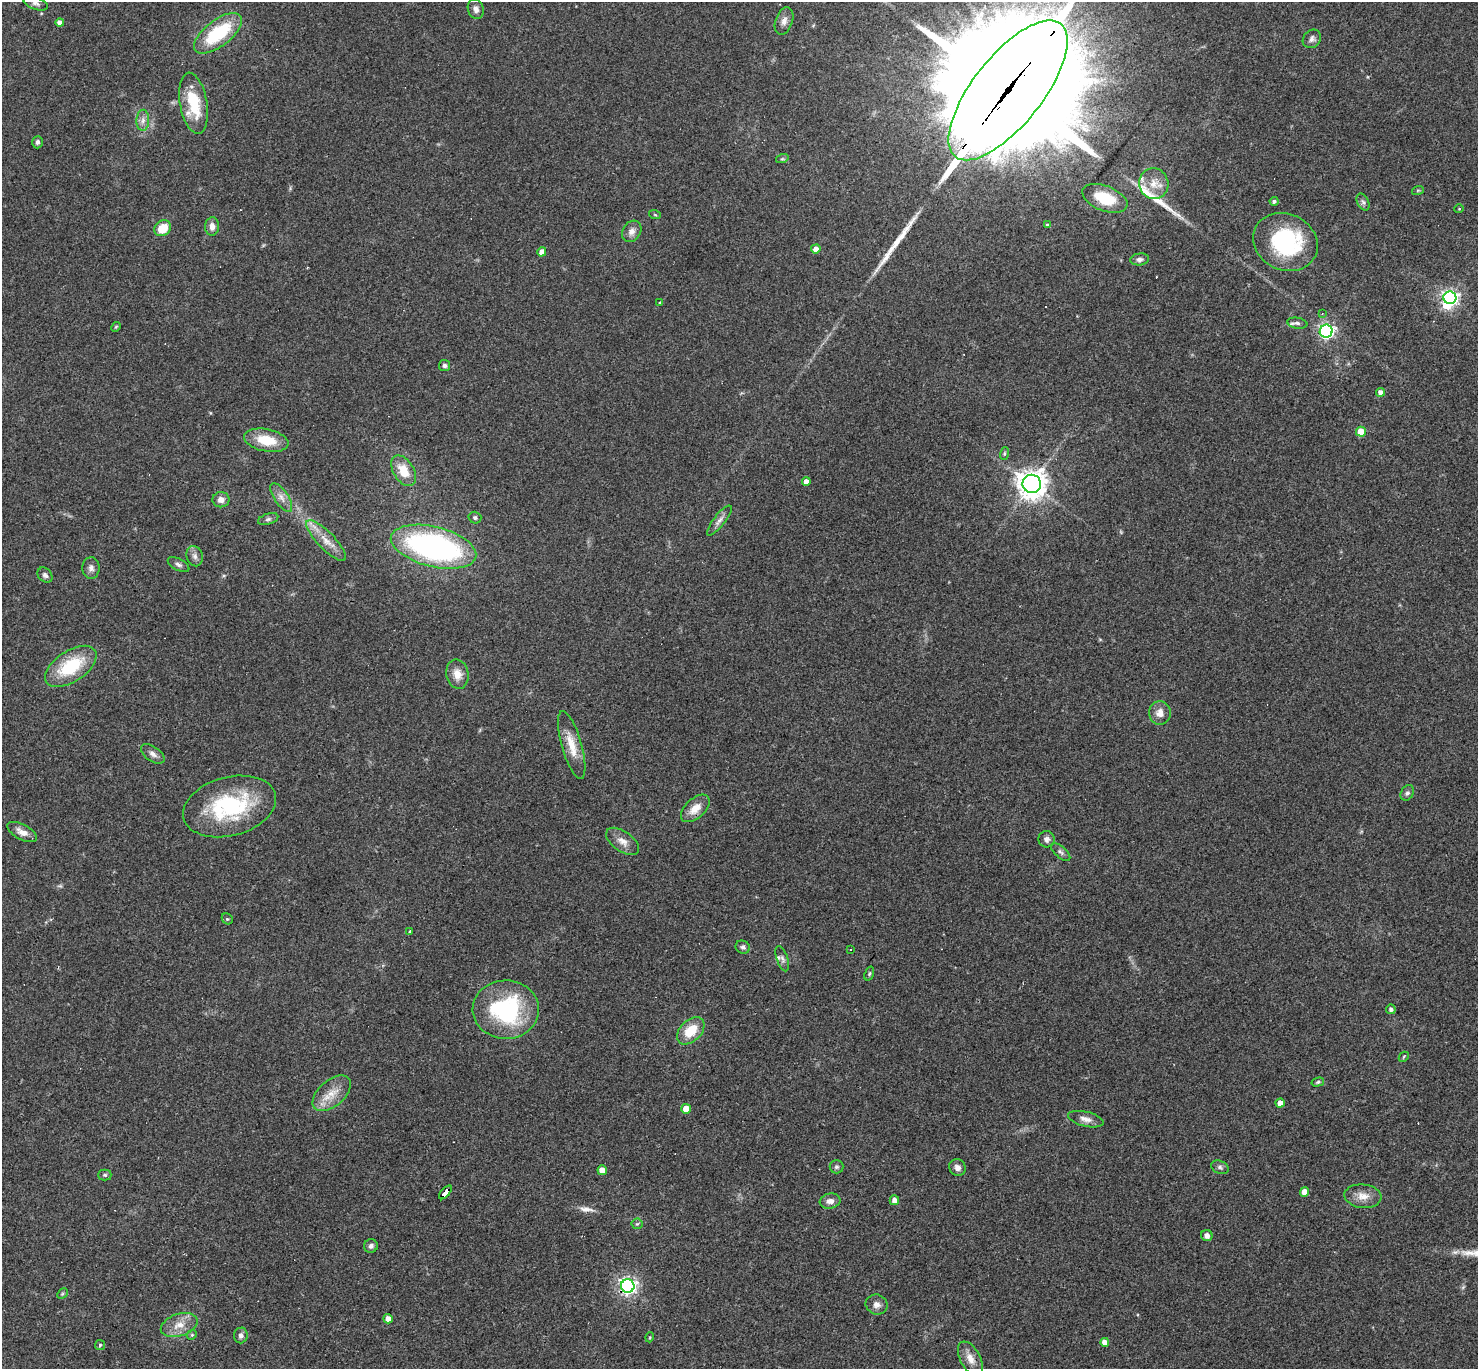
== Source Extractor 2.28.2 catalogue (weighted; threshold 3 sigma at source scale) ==
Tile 7 of 4 x 4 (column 3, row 2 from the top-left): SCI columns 2951-4426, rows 3025-4391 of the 5901 x 5907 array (HDU 1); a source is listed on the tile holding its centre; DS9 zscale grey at full resolution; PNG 1480 x 1371 px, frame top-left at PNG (2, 2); each listed source drawn as its Kron ellipse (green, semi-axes under 4 px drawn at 4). Shown black and unused: <1% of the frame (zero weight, under 3 of 4 exposures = <1% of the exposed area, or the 3 px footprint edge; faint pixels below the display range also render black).
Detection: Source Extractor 2.28.2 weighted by HDU 2 'WHT'; one run over the whole footprint, this tile lists its part. Background 0.0572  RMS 0.0052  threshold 0.0232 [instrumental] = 3 sigma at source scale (4.5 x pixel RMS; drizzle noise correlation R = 1.50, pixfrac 1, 0.05/0.05 arcsec/px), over >= 5 px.
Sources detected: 112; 1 inside a brighter object's white glare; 3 cosmic-ray / hot-pixel residue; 3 long thin detections or spike segments (spike, bleed or trail) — neither listed nor drawn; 3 inside a brighter listed object's ellipse — not listed separately; the other 102 listed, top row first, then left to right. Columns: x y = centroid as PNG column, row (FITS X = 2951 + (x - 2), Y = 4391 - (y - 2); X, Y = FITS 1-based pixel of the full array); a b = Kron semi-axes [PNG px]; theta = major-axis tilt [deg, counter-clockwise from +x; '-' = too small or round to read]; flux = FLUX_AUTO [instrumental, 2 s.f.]
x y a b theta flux
36 3 12 6 -19 1.9
476 9 10 7 -73 2.6
784 21 14 8 70 3.3
60 23 4 4 - 3.4
218 33 28 13 37 33
1312 39 10 8 47 2.2
1008 90 85 34 51 33000
194 103 31 13 -80 23
143 120 10 6 87 2.6
37 142 6 5 - 1.3
782 159 6 4 18 0.76
1154 183 15 14 - 7.5
1418 190 6 4 19 0.63
1105 198 24 12 -21 20
1274 201 4 4 - 1.2
1363 202 9 5 -62 1.5
1459 209 5 3 - 0.42
655 215 6 3 -19 0.61
1047 225 4 3 - 0.85
212 226 9 7 89 3.4
163 228 9 7 40 10
632 231 11 9 58 3.1
1285 242 33 28 -25 49
816 249 4 4 - 3.6
542 252 5 4 - 4.3
1140 259 9 6 7 1.8
1450 298 6 6 - 180
660 303 3 3 - 2.5
1322 314 3 2 - 0.5
1297 323 10 5 -10 1.7
116 327 5 4 - 0.64
1326 331 6 6 - 150
445 366 5 5 - 1.1
1380 392 4 4 - 2.6
1361 432 5 5 - 12
266 440 22 11 -11 15
1004 453 6 4 71 0.75
404 471 17 10 -58 10
806 482 4 4 - 4.6
1032 484 9 9 - 650
281 497 17 7 -56 3.8
221 500 8 7 - 3
475 518 6 6 - 1.1
268 519 10 5 18 1.6
719 520 18 5 51 2.8
326 541 27 8 -46 7.5
433 547 44 20 -14 140
195 556 10 8 -74 2.3
178 565 12 5 -28 1.6
91 568 11 8 -87 2.4
45 575 8 6 -47 1.6
71 666 29 15 33 28
457 674 15 11 -78 5.5
1160 713 12 11 - 4.5
572 745 35 10 -74 9.8
153 754 13 7 -35 2.6
1407 793 8 6 60 1.4
229 806 47 29 15 54
695 808 17 10 43 6.4
22 832 16 7 -28 3.8
1046 839 8 8 - 2
623 841 19 10 -35 4.7
1060 852 12 5 -41 1.5
227 919 6 5 - 0.8
409 931 3 3 - 1.3
743 947 7 6 - 1.4
850 950 3 3 - 1.7
782 959 13 5 -71 1.8
869 973 7 4 70 0.87
1391 1009 5 4 - 1.5
506 1010 33 29 -2 60
691 1031 16 10 45 12
1404 1057 5 3 - 0.52
1318 1082 6 4 13 0.89
332 1093 23 13 41 9.1
1280 1103 4 4 - 4.5
686 1109 5 5 - 10
1086 1119 18 7 -14 3.4
836 1167 7 7 - 1.2
1220 1167 9 6 -22 1.3
957 1168 9 8 - 2.7
602 1170 5 4 - 6.2
105 1175 6 5 - 0.9
445 1192 8 4 48 200
1304 1192 4 4 - 7.2
1363 1196 19 11 -6 6
894 1200 5 4 - 3.4
830 1201 10 7 8 3
637 1224 5 5 - 0.78
1207 1236 6 5 - 2.8
371 1246 7 6 - 1.7
628 1286 7 6 - 200
62 1294 6 4 45 0.73
877 1305 11 10 - 3
388 1319 5 4 - 3.7
179 1325 19 11 19 7.2
192 1335 5 4 - 0.74
241 1335 8 6 85 2
650 1337 5 3 - 0.45
1105 1342 4 4 - 4.5
100 1345 5 5 - 0.82
970 1359 18 10 -62 5.3
Overlapping masked pixels (flux is a lower limit): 3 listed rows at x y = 1008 90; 445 1192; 628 1286
Isophote crosses this tile's border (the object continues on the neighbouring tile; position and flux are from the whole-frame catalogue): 2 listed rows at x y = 36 3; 1008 90